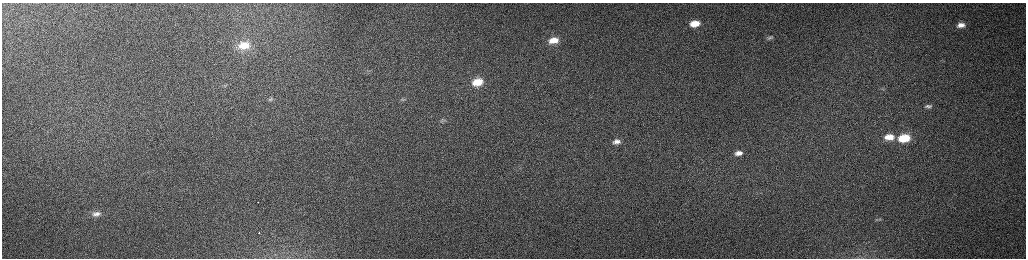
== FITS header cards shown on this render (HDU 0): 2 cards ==
NAXIS1  =                 2048 /fastest changing axis
NAXIS2  =                  512 /next to fastest changing axis

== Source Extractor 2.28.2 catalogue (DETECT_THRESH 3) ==
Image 2048 x 512 px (HDU 0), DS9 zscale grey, zoomed out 1/2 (1 PNG px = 2 x 2 image px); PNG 1028 x 260 px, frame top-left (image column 1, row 511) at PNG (2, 3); no overlay
Background 163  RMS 1.5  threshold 4.55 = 3 sigma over >= 5 px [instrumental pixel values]
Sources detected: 19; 1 cannot appear on this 1/2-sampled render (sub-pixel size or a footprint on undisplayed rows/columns) and is not listed; the other 18 listed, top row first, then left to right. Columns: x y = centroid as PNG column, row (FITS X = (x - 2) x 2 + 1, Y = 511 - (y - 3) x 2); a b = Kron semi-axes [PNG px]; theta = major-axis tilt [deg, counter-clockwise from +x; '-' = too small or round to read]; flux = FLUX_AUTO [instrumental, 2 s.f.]
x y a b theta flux
695 24 10 6 8 5400
961 25 10 6 5 2300
770 38 9 4 1 800
554 40 10 6 9 4200
244 45 14 10 7 6200
477 82 11 8 12 6900
271 99 8 4 1 700
404 99 6 2 10 330
928 106 8 5 3 860
445 120 8 5 23 780
889 137 8 5 4 3500
904 138 9 6 7 12000
616 141 6 4 8 1300
738 153 7 4 7 1600
258 202 2 1 - 430
96 214 10 5 12 1400
879 219 5 3 - 390
259 233 2 2 - 600
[1 sub-pixel or undisplayed-footprint detection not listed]